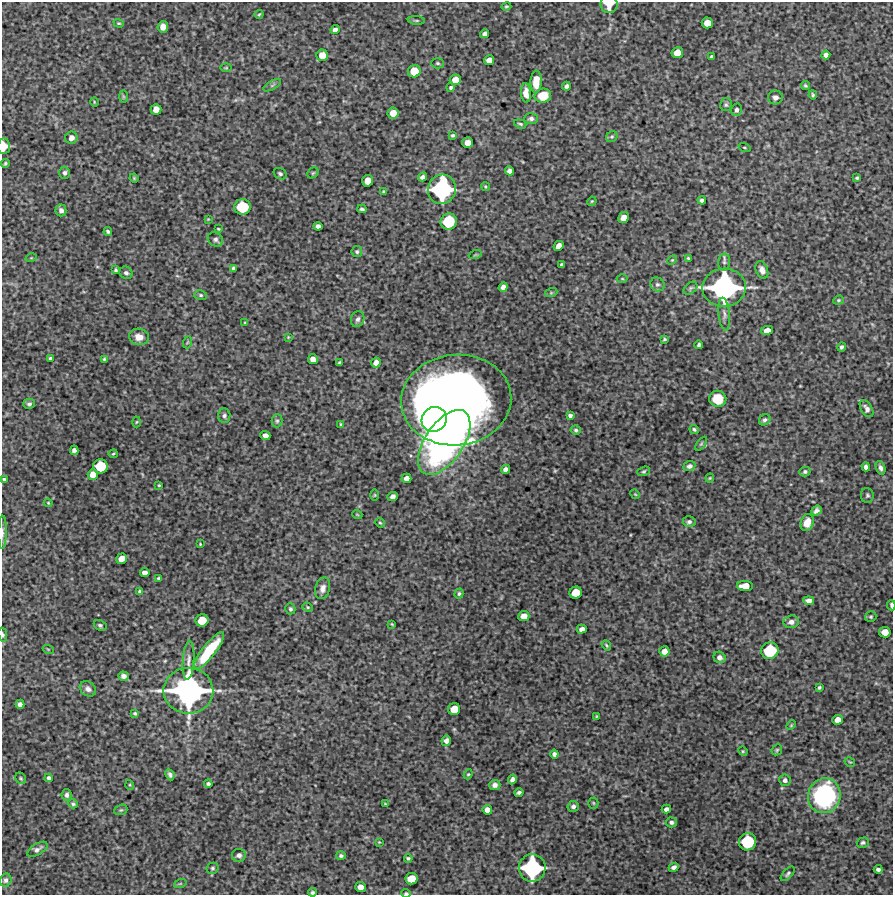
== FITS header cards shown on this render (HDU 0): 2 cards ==
NAXIS1  =                  891 /Length X axis
NAXIS2  =                  893 /Length Y axis

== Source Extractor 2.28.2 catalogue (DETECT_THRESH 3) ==
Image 891 x 893 px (HDU 0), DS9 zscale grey, 1 PNG px = 1 image px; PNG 895 x 897 px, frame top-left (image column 1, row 893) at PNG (2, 2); each listed source drawn as its Kron ellipse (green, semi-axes under 4 px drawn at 4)
Background 5090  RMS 240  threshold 709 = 3 sigma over >= 5 px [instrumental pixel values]
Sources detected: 223; all 223 listed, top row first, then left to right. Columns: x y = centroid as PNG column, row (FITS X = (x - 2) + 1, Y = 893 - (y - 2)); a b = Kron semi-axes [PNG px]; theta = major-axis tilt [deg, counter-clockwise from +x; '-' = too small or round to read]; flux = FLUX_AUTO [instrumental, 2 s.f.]
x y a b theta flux
609 4 9 8 - 2.3e+05
506 6 5 4 - 2.1e+04
259 14 4 3 - 1.4e+04
416 20 8 3 -5 2.1e+04
119 23 5 4 - 1.9e+04
707 23 5 5 - 1.8e+05
163 27 5 5 - 1.2e+05
335 30 5 4 - 5.5e+04
485 34 4 4 - 5.5e+04
677 53 6 5 - 1.5e+05
322 55 5 5 - 1.4e+05
826 55 4 4 - 6.4e+04
712 56 3 3 - 2.6e+04
489 60 5 5 - 1.1e+05
438 63 6 5 - 2.8e+04
226 68 6 4 1 1.6e+04
414 71 6 6 - 2.8e+05
455 80 5 5 - 1.6e+05
536 82 11 5 87 2.5e+05
272 85 10 4 29 2.8e+04
566 86 4 3 - 4.0e+04
805 86 5 3 - 2.3e+04
451 87 4 4 - 2.9e+04
526 93 10 5 -86 1.1e+05
813 95 4 3 - 2.4e+04
123 96 6 3 -90 1.7e+04
543 96 8 7 - 2.7e+05
775 97 7 7 - 5.9e+04
94 102 5 3 - 1.4e+04
726 105 6 6 - 3.0e+04
156 109 5 5 - 1.3e+05
736 110 6 5 - 4.5e+04
393 113 5 5 - 1.7e+05
531 118 7 5 3 4.4e+04
520 124 6 3 -18 2.3e+04
453 135 3 3 - 2.4e+04
612 137 6 5 - 2.4e+04
71 138 6 6 - 8.2e+04
468 143 5 5 - 1.4e+05
4 146 7 6 - 2.3e+05
744 147 6 3 -19 1.7e+04
5 164 4 3 - 2.6e+04
509 171 4 4 - 6.6e+04
65 173 6 5 - 3.8e+04
313 173 6 5 - 2.3e+04
280 174 7 5 -32 3.4e+04
422 177 4 4 - 4.5e+04
134 178 5 3 - 1.7e+04
857 178 3 3 - 2.0e+04
368 181 6 5 - 1.6e+05
485 187 4 3 - 1.5e+04
442 189 15 14 - 2.0e+06
384 192 4 4 - 2.3e+04
702 200 4 4 - 4.2e+04
592 201 5 4 - 1.6e+04
242 207 8 7 - 6.4e+05
362 209 4 3 - 3.0e+04
61 210 6 5 - 5.8e+04
623 218 6 5 - 1.2e+05
208 219 3 3 - 1.2e+04
449 221 8 8 - 6.8e+05
318 226 4 4 - 5.4e+04
218 229 3 2 - 1.4e+04
108 231 4 3 - 3.0e+04
215 239 8 6 -35 4.5e+04
559 246 5 4 - 1.1e+05
357 252 5 5 - 2.6e+04
475 255 6 4 18 1.9e+04
31 258 5 3 - 1.5e+04
688 258 4 3 - 2.2e+04
672 260 6 3 44 1.6e+04
724 262 8 6 83 4.6e+04
562 265 4 3 - 2.2e+04
233 268 4 3 - 2.9e+04
116 270 4 3 - 2.4e+04
762 270 9 6 -68 8.5e+04
126 273 7 6 - 4.2e+04
622 279 5 3 - 1.4e+04
657 284 7 6 - 4.1e+04
503 287 5 4 - 6.7e+04
690 288 8 5 41 3.2e+04
724 288 22 19 2 3.7e+06
551 293 6 4 19 2.0e+04
200 295 6 5 - 2.6e+04
838 300 5 4 - 2.2e+04
724 314 16 5 -84 7.6e+04
358 319 8 6 70 5.1e+04
245 323 4 3 - 1.5e+04
767 330 6 4 12 1.1e+05
139 337 10 8 -12 1.3e+05
288 337 3 3 - 1.4e+04
664 339 4 3 - 1.8e+04
188 342 6 4 70 1.9e+04
699 345 4 3 - 3.0e+04
841 347 4 3 - 3.2e+04
50 358 3 3 - 2.4e+04
104 359 4 3 - 1.8e+04
313 359 5 5 - 9.6e+04
339 363 4 3 - 2.1e+04
376 363 5 5 - 8.6e+04
718 399 8 8 - 2.8e+05
456 400 55 45 5 1.6e+07
29 404 6 5 - 3.3e+04
866 409 9 5 -58 6.1e+04
224 416 7 6 - 4.1e+04
570 416 4 4 - 3.7e+04
434 419 13 12 - 1.2e+06
765 420 6 5 - 3.6e+04
277 421 6 5 - 2.9e+04
136 422 5 3 - 1.5e+04
341 424 4 3 - 1.8e+04
694 429 5 4 - 2.6e+04
576 430 5 4 - 2.8e+04
265 436 5 4 - 8.3e+04
444 442 37 19 56 5.5e+06
701 444 8 4 54 2.1e+04
74 450 5 4 - 5.5e+04
113 454 5 4 - 1.8e+04
100 466 7 7 - 5.0e+05
689 466 6 4 21 4.6e+04
866 467 4 4 - 5.9e+04
880 468 7 4 -73 5.0e+04
505 469 4 4 - 6.2e+04
644 471 7 4 18 2.3e+04
805 472 5 4 - 3.1e+04
93 474 5 5 - 1.4e+05
406 478 5 4 - 8.9e+04
710 478 4 4 - 1.6e+04
4 479 3 3 - 2.0e+04
159 485 3 2 - 1.4e+04
635 494 5 4 - 1.4e+04
375 495 5 3 - 1.5e+04
867 495 7 6 - 3.3e+04
393 497 5 4 - 5.5e+04
48 503 4 3 - 1.7e+04
816 511 6 4 39 5.5e+04
357 514 5 3 - 1.3e+04
689 522 6 5 - 4.0e+04
807 522 9 6 74 1.8e+05
380 523 5 4 - 2.0e+04
3 532 16 4 89 4.9e+04
200 544 3 2 - 1.2e+04
122 559 6 5 - 1.3e+05
145 573 5 4 - 9.0e+04
159 578 4 3 - 2.0e+04
745 586 8 5 -3 1.7e+05
323 588 11 7 74 8.4e+04
140 591 4 3 - 2.3e+04
459 593 5 4 - 2.4e+04
576 593 6 6 - 2.7e+05
809 601 5 4 - 6.1e+04
891 605 5 2 - 4.2e+04
308 607 5 4 - 1.9e+04
290 609 5 5 - 2.9e+04
524 616 5 5 - 1.1e+05
871 617 6 5 - 2.2e+04
202 620 6 6 - 2.9e+05
791 622 8 6 4 6.8e+04
392 624 4 2 - 1.5e+04
100 625 7 5 -27 3.0e+04
582 629 5 4 - 6.8e+04
885 632 5 5 - 1.6e+05
3 635 7 4 -78 2.6e+04
606 645 5 3 - 2.1e+04
48 649 5 3 - 1.3e+04
209 651 23 6 52 7.2e+05
664 651 5 5 - 1.1e+05
770 651 9 8 - 7.5e+05
719 657 6 5 - 5.9e+04
188 660 19 5 86 9.3e+04
123 676 5 4 - 5.5e+04
819 687 4 3 - 2.4e+04
88 689 9 7 -38 6.3e+04
188 691 25 23 -1 4.8e+06
20 704 4 4 - 6.1e+04
454 709 6 6 - 2.3e+05
135 713 4 3 - 2.5e+04
597 716 3 3 - 1.5e+04
838 720 5 5 - 1.2e+05
791 725 5 3 - 1.5e+04
446 741 5 4 - 6.7e+04
777 750 6 5 - 2.1e+04
743 751 5 4 - 1.8e+04
554 754 4 4 - 4.7e+04
850 762 5 3 - 1.5e+04
468 774 5 4 - 1.9e+04
170 775 6 4 -65 3.8e+04
21 778 6 5 - 2.5e+04
49 778 4 3 - 3.9e+04
512 779 5 4 - 6.0e+04
785 780 6 5 - 4.8e+04
208 784 4 4 - 3.2e+04
130 785 5 3 - 1.5e+04
495 785 5 5 - 5.3e+04
519 793 4 3 - 3.3e+04
67 795 6 5 - 4.4e+04
824 796 17 16 - 2.4e+06
593 803 5 5 - 1.9e+04
73 804 5 4 - 2.5e+04
385 804 3 2 - 1.4e+04
573 806 5 5 - 5.2e+04
666 809 5 4 - 5.3e+04
121 810 7 5 20 2.3e+04
487 810 5 4 - 9.4e+04
671 822 6 5 - 3.9e+04
379 842 4 4 - 1.3e+04
747 842 9 8 - 7.9e+05
863 843 6 5 - 3.2e+04
37 849 11 5 32 5.6e+04
239 855 7 6 - 5.2e+04
341 856 5 4 - 2.9e+04
408 858 4 3 - 2.4e+04
674 867 5 4 - 5.0e+04
212 868 6 5 - 3.0e+04
532 868 14 13 - 1.8e+06
878 869 4 3 - 4.3e+04
788 874 9 4 46 3.2e+04
412 879 6 5 - 2.3e+05
6 880 7 5 77 4.2e+04
180 884 6 4 19 2.1e+04
360 887 5 5 - 1.1e+05
312 892 4 4 - 2.6e+04
406 893 4 3 - 2.3e+04
At the frame edge (FLAGS 8, measured only in part): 7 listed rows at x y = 609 4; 4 146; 3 532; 891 605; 3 635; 312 892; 406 893

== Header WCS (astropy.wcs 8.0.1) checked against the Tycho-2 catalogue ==
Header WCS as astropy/WCSLIB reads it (CRVAL/CRPIX/CD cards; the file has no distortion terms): RA---TAN/DEC--TAN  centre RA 00:39:00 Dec -09:01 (9.75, -9.02 deg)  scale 1.01 arcsec/px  FOV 15.0' x 15.0'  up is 0 deg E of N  parity normal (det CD < 0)
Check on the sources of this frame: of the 60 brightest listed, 3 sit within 1.8 arcsec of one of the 5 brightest Tycho-2 stars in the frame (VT <= 12.39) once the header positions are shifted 0.46 arcsec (0.23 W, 0.40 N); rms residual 0.59 arcsec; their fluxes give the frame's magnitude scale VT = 27.04 - 2.5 log10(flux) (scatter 0.08 mag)
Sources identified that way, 3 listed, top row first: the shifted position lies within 1.8 arcsec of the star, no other Tycho-2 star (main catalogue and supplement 1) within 3.6 arcsec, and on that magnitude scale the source's flux lands within +1.5 / -3 mag of the star's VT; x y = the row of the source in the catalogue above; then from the Tycho-2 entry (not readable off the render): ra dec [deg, ICRS J2000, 3 dp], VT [Tycho-2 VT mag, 2 dp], TYC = Tycho-2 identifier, HIP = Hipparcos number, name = IAU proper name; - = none
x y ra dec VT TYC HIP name
442 189 9.752 -8.943 12.39 5269-761-1 - -
724 288 9.671 -8.971 10.54 5269-1279-1 - -
188 691 9.823 -9.084 10.33 5269-1198-1 - -